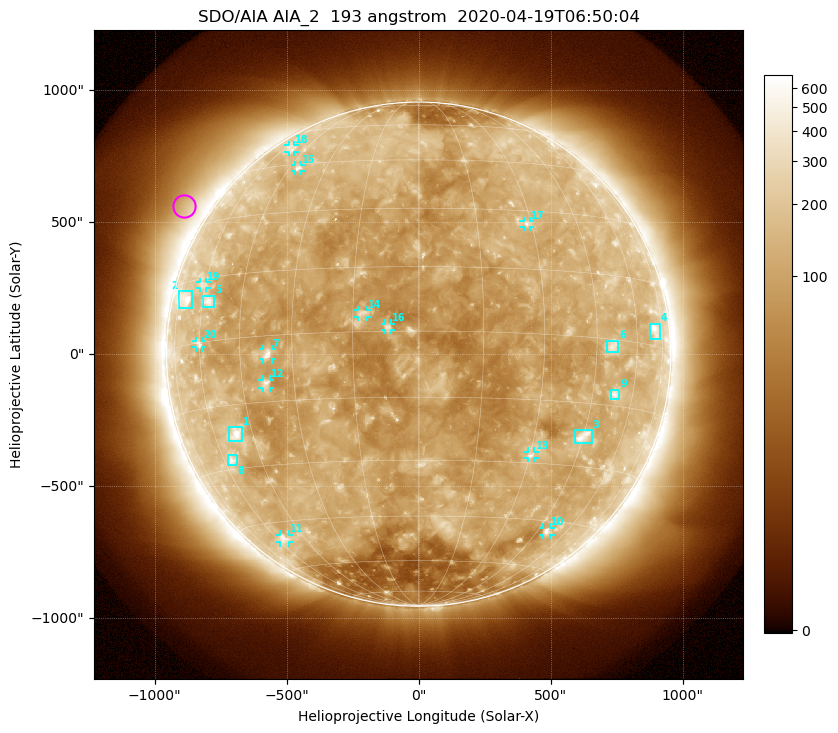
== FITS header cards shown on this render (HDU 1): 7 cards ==
TELESCOP= 'SDO/AIA'
INSTRUME= 'AIA_2'
WAVELNTH=                  193
WAVEUNIT= 'angstrom'
DATE-OBS= '2020-04-19T06:50:04.83'
CTYPE1  = 'HPLN-TAN'
CTYPE2  = 'HPLT-TAN'

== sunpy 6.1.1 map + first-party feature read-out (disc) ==
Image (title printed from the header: SDO/AIA AIA_2  193 angstrom  2020-04-19T06:50:04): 1024 x 1024 px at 2.4 arcsec/px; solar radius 955 arcsec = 398 px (full disc in frame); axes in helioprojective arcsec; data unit not stated in the header (colour bar unlabelled)
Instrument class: DISC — disc imager (sunpy class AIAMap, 193 A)
Bright regions (active regions / flare kernels): reference = the median radial profile (limb darkening/brightening removed); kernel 9 px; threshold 5 sigma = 153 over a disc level ~112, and >= 1.15x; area >= 12 px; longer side >= 10 px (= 24 arcsec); searched inside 0.97 R_sun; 23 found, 20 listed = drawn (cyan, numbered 1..; 12 of them under ~33 arcsec drawn as corner ticks so the feature stays visible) (cap 20 boxes per figure: the strongest are kept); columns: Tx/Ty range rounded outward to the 5 arcsec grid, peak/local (2 s.f.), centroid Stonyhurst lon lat
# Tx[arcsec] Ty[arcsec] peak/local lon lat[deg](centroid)
1 -720..-665 -330..-275 5.7 -51 -22
2 -910..-860 175..240 3.7 -70 +11
3 590..655 -335..-285 5.6 +45 -23
4 875..915 55..115 4.1 +70 +4
5 -815..-775 180..220 3.7 -57 +9
6 715..755 10..50 3.4 +50 -2
7 -590..-555 -20..20 5 -37 -4
8 -725..-685 -420..-380 3.4 -57 -28
9 725..760 -170..-135 3.7 +53 -12
10 470..500 -685..-655 4.1 +49 -48
11 -525..-490 -715..-685 3 -56 -50
12 -590..-565 -130..-95 3.8 -38 -11
13 410..440 -395..-370 3.6 +30 -28
14 -230..-195 140..165 4.2 -13 +4
15 -470..-445 690..715 3 -41 +44
16 -130..-105 90..115 5.6 -7 +1
17 395..425 480..505 3.2 +29 +27
18 -495..-470 765..795 2.2 -54 +52
19 -830..-805 250..275 2.4 -61 +13
20 -845..-820 25..50 2.8 -60 +0
Off-limb structures (1.02-1.3 R_sun): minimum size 162 px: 5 found; the strongest spans PA ~35..70 deg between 1.02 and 1.3 R_sun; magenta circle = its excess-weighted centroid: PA ~60 deg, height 1.1 R_sun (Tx ~-890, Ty ~560 arcsec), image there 1.9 x the reference